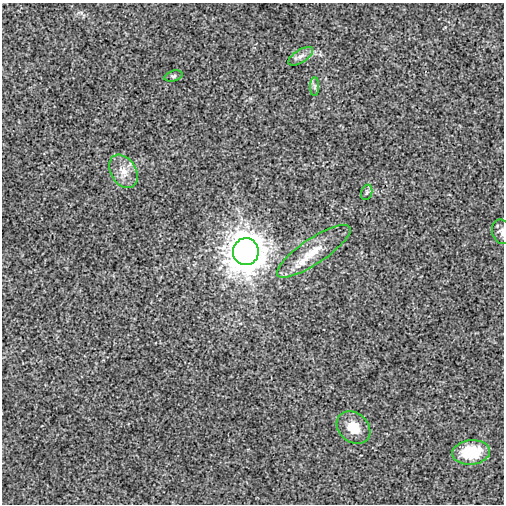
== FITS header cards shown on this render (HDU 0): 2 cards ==
NAXIS1  =                  502
NAXIS2  =                  502

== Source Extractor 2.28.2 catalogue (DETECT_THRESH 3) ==
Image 502 x 502 px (HDU 0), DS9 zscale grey, 1 PNG px = 1 image px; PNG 506 x 506 px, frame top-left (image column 1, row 502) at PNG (2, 3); each listed source drawn as its Kron ellipse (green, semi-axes under 4 px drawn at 4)
Background -1.12e-04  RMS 0.0026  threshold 0.00783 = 3 sigma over >= 5 px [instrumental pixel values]
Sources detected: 10; all 10 listed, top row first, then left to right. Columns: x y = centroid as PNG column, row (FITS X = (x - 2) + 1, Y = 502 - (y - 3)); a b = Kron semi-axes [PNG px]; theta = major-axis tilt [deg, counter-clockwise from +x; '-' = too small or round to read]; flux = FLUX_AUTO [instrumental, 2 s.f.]
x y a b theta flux
301 56 14 6 32 0.96
173 76 9 5 16 0.39
315 86 9 4 90 0.46
123 171 18 12 -58 2.5
367 192 8 5 73 0.39
501 232 12 9 -75 0.75
314 251 43 12 34 4.9
246 252 13 13 - 380
353 428 18 14 -41 3.3
471 452 19 12 5 7.5
At the frame edge (FLAGS 8, measured only in part): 1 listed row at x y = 501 232